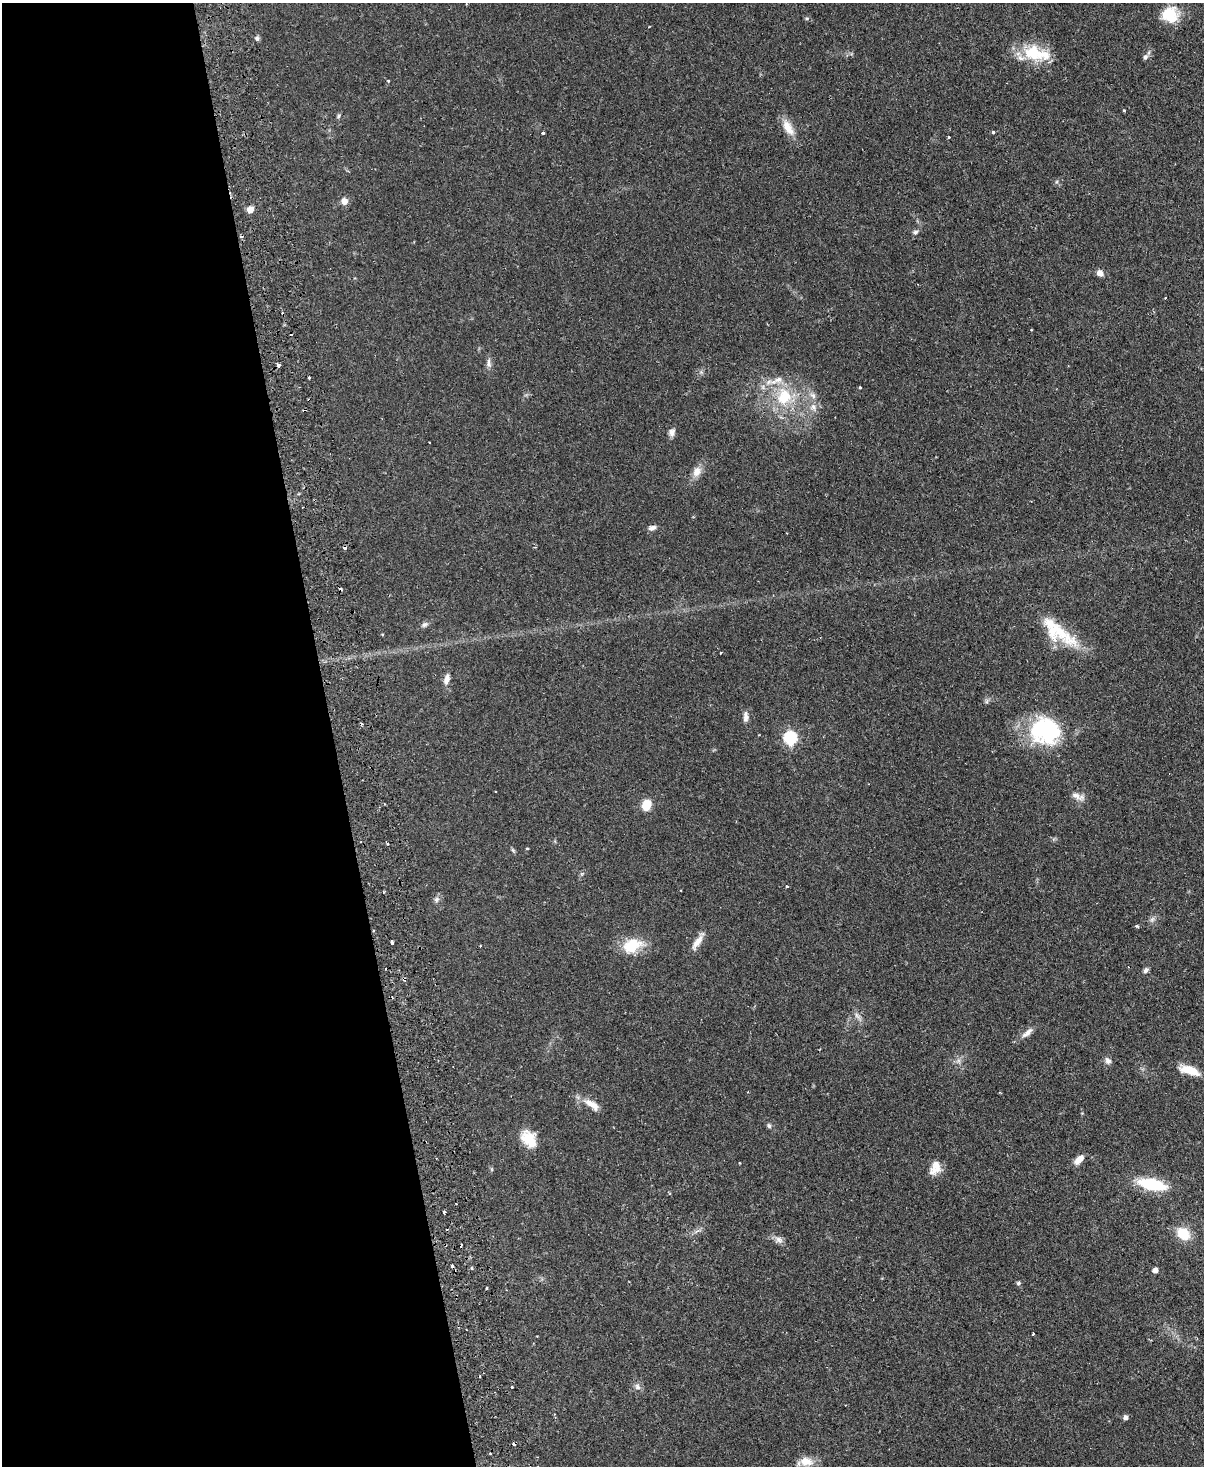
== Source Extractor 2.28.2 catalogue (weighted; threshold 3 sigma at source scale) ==
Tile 5 of 4 x 3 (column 1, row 2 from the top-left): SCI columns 57-1258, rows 1728-3191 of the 4919 x 4807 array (HDU 1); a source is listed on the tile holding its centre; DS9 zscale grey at full resolution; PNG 1206 x 1468 px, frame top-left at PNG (2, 3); no overlay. Shown black and unused: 28% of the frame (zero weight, under 2 of 3 exposures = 3% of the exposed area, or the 3 px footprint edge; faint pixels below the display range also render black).
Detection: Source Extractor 2.28.2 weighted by HDU 2 'WHT'; one run over the whole footprint, this tile lists its part. Background 0.102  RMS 0.0067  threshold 0.03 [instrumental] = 3 sigma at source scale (4.5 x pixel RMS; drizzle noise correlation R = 1.50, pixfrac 1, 0.05/0.05 arcsec/px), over >= 5 px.
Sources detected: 87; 15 cosmic-ray / hot-pixel residue — not listed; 3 inside a brighter listed object's ellipse — not listed separately; the other 69 listed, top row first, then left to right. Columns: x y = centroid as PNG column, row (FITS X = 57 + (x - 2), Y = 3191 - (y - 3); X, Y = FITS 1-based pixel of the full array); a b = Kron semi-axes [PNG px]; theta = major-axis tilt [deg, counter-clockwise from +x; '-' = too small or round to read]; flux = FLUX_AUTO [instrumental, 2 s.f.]
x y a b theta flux
1170 14 18 17 - 19
257 38 7 5 -75 1.4
1032 53 31 22 -20 23
1145 57 7 5 61 1.7
388 81 4 3 - 0.63
1124 110 4 2 - 0.44
338 116 7 4 61 1.1
788 128 24 10 -60 9.1
993 132 3 3 - 1
543 133 3 3 - 1.4
949 137 3 3 - 0.74
344 201 8 8 - 3.8
250 210 8 7 - 3.8
915 232 7 6 - 1.6
1100 273 7 6 - 3.9
489 363 13 6 90 2.7
278 365 4 3 - 2.5
309 377 3 2 - 0.94
860 387 3 3 - 0.68
813 395 10 7 -48 3
784 396 26 21 88 28
813 407 10 5 -85 2.7
672 432 9 8 - 2.9
697 472 13 9 64 5.5
652 528 10 6 16 2.5
424 624 9 6 25 2
1061 632 55 15 -42 26
382 634 4 3 - 0.47
720 653 3 2 - 0.86
446 679 13 7 75 3.9
987 701 7 4 71 1.1
746 717 14 6 -90 3.1
1045 731 35 31 -17 58
790 738 6 6 - 83
1076 796 15 8 -30 4.2
646 805 9 8 - 12
527 848 3 3 - 0.74
513 850 7 4 -45 0.94
787 886 3 3 - 3.2
383 892 4 2 - 0.52
436 899 8 7 - 1.9
1152 919 8 5 45 1.7
1137 926 4 3 - 1.4
392 942 3 3 - 5
697 942 23 7 56 5.8
632 945 26 17 20 18
1146 970 7 6 - 1.7
404 979 5 3 - 0.81
857 1016 12 5 -48 2.4
1027 1033 19 7 39 4.3
1108 1061 9 7 -56 2.5
1189 1070 21 8 -16 11
592 1105 23 9 -35 7.1
769 1126 7 5 -73 1.2
529 1139 21 15 -54 13
1079 1160 14 7 42 5
935 1168 18 11 66 7.5
1152 1184 24 9 -11 37
444 1213 3 3 - 1.8
1183 1234 13 10 -40 16
779 1240 12 8 -29 3.2
471 1268 3 3 - 1.1
1155 1270 5 4 - 3.9
1018 1283 5 5 - 1.2
487 1288 3 2 - 0.91
1033 1334 3 3 - 1.1
637 1387 9 7 -56 2.4
1125 1417 6 6 - 1.8
806 1461 17 11 -3 9
Overlapping masked pixels (flux is a lower limit): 1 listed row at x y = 404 979